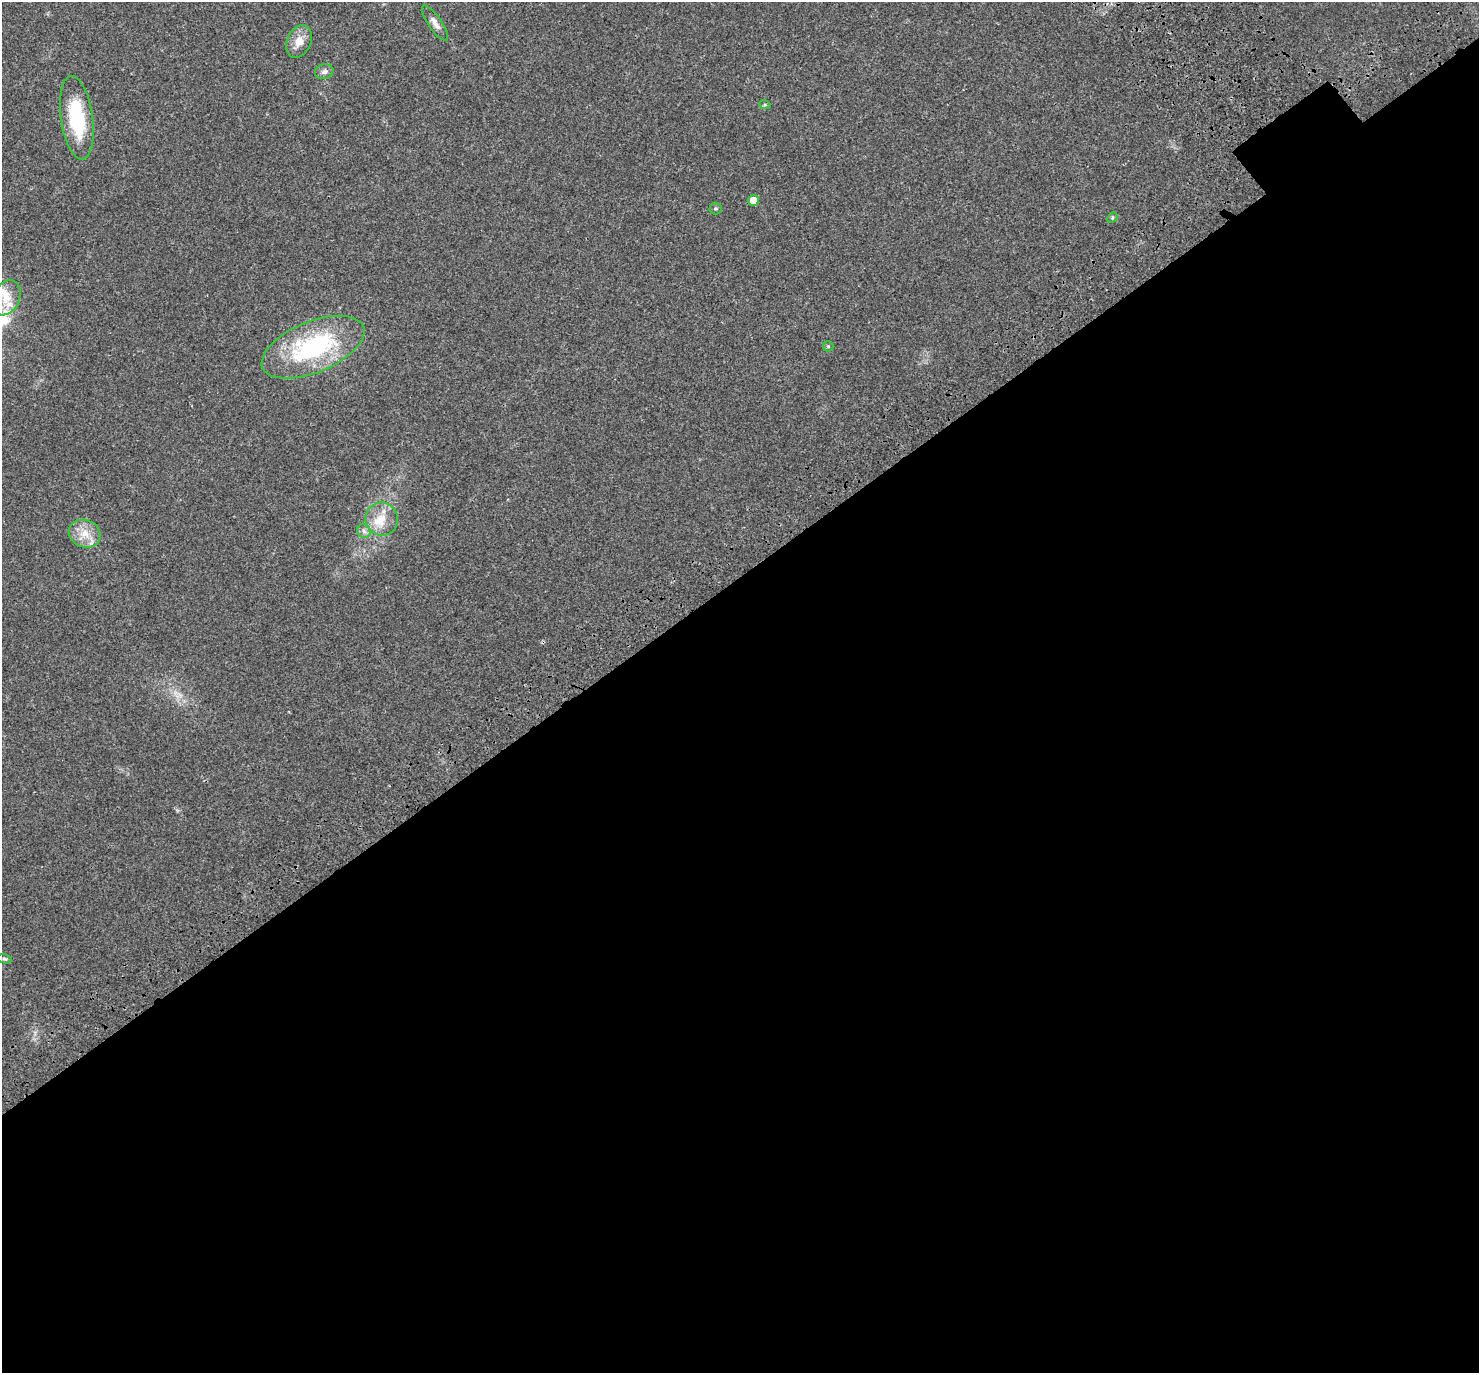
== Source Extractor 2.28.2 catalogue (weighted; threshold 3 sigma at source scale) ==
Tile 15 of 4 x 4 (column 3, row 4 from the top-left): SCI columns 3084-4560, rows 290-1660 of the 6171 x 6121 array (HDU 1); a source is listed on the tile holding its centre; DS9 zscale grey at full resolution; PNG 1481 x 1375 px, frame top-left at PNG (2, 2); each listed source drawn as its Kron ellipse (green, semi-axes under 4 px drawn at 4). Shown black and unused: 58% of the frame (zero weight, under 3 of 4 exposures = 9% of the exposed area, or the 3 px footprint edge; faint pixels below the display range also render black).
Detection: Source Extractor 2.28.2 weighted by HDU 2 'WHT'; one run over the whole footprint, this tile lists its part. Background 0.0369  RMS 0.0036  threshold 0.0163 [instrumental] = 3 sigma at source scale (4.5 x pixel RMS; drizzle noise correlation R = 1.50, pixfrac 1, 0.0396/0.0396 arcsec/px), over >= 5 px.
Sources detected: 18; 3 inside a brighter listed object's ellipse — not listed separately; the other 15 listed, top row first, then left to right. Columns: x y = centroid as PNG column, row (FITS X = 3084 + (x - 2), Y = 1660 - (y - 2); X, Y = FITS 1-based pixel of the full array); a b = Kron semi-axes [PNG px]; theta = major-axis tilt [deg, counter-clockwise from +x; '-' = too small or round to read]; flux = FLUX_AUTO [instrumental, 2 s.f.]
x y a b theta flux
435 23 21 6 -56 2.4
299 41 17 12 67 4.3
324 72 9 7 16 1.3
765 105 6 4 -17 0.4
77 118 42 16 -82 23
754 201 5 5 - 5
715 208 6 6 - 0.61
1112 218 6 4 47 0.52
6 298 18 13 61 6.6
828 346 5 5 - 0.48
313 347 55 25 22 45
382 519 16 16 - 6.3
364 531 7 6 - 1.2
85 534 16 13 -22 5.3
4 959 7 4 -15 0.59